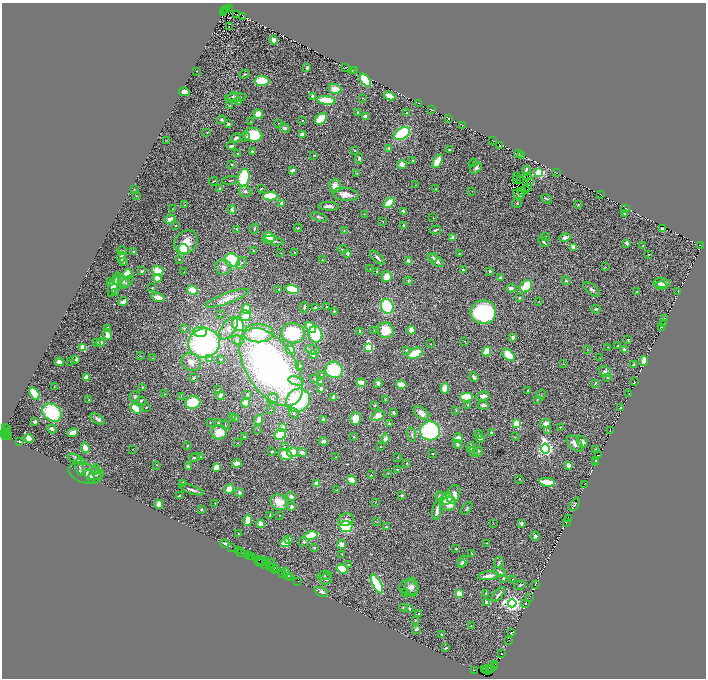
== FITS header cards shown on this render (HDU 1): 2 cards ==
NAXIS1  =                 1408
NAXIS2  =                 1352

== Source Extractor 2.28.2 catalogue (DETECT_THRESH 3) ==
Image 1408 x 1352 px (HDU 1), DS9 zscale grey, zoomed out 1/2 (1 PNG px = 2 x 2 image px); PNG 708 x 680 px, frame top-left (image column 1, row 1351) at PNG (2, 3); each listed source drawn as its Kron ellipse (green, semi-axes under 4 px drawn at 4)
Background 1.01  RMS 0.052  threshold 0.156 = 3 sigma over >= 5 px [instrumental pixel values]
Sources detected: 568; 64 cannot appear on this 1/2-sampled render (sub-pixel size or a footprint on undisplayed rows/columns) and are neither listed nor drawn; of the other 504, the 500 brightest by FLUX_AUTO listed and drawn (4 fainter detections omitted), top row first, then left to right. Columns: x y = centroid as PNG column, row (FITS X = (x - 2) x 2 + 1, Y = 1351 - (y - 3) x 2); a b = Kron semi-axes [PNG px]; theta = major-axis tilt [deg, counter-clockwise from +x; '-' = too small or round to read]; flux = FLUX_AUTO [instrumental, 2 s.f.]
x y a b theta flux
227 9 2 2 - 490
229 9 3 2 - 1900
225 10 4 3 - 690
223 12 2 1 - 150
237 14 2 1 - 4.5
243 17 2 1 - 4
229 27 2 1 - 22
274 40 4 3 - 73
346 67 3 1 - 4.7
307 68 3 3 - 19
197 71 2 1 - 2.6
352 71 3 2 - 6.8
354 71 3 1 - 5.7
245 74 5 2 - 10
365 80 7 4 -54 650
262 81 7 5 -2 320
335 89 7 5 -19 160
184 92 5 3 - 160
233 96 5 3 - 14
390 96 6 3 -27 100
236 97 10 3 4 33
312 97 4 2 - 52
362 98 4 2 - 4.9
326 100 9 4 -6 420
238 101 3 3 - 18
418 103 3 2 - 2.9
230 105 3 3 - 9.5
432 110 4 1 - 3.4
358 113 3 2 - 17
406 113 2 2 - 11
258 114 5 4 - 110
366 116 2 2 - 190
321 119 7 4 44 270
448 119 2 1 - 3.7
221 120 4 3 - 17
302 120 2 2 - 14
251 122 3 2 - 4.1
278 123 2 1 - 2.3
228 124 3 3 - 21
462 125 3 1 - 3.9
285 128 6 4 -19 23
207 132 2 1 - 3.5
402 133 9 5 33 660
302 134 4 3 - 66
253 135 9 7 -10 390
245 137 5 4 - 19
236 138 5 3 - 31
493 140 2 1 - 2.7
166 141 2 1 - 3.5
500 145 3 1 - 3.7
231 146 4 3 - 24
389 149 3 3 - 29
355 150 3 3 - 8.3
449 150 3 2 - 10
252 151 3 2 - 14
238 153 2 2 - 5.4
518 153 3 1 - 5.8
314 155 4 2 - 8.7
522 155 2 1 - 2.5
359 158 5 3 - 19
413 160 3 3 - 7.4
437 161 7 4 60 160
473 163 4 2 - 5.7
231 164 2 2 - 12
402 164 5 4 - 46
476 168 6 4 40 31
293 170 4 2 - 40
526 171 5 2 - 46
539 172 3 3 - 1100
357 173 4 3 - 6.8
557 173 2 2 - 2.6
517 176 3 1 - 9
244 177 9 5 78 600
527 177 2 1 - 3.2
231 180 8 2 8 13
517 180 4 1 - 3
214 181 4 2 - 9.4
520 181 2 1 - 3.9
530 182 3 2 - 4.6
415 185 3 2 - 4
335 186 7 6 - 71
527 187 3 1 - 2.4
220 188 4 3 - 16
134 189 3 2 - 4.4
261 189 3 2 - 8.7
436 189 2 1 - 3.1
526 190 3 1 - 8.4
245 191 6 5 - 30
472 191 2 2 - 3.8
522 191 4 1 - 11
345 194 13 6 -6 110
519 194 6 2 -34 32
600 194 2 1 - 3
136 196 3 2 - 3.7
270 196 7 3 0 310
547 199 5 2 - 12
282 203 3 2 - 28
389 203 6 4 42 240
517 203 5 2 - 7.3
185 205 2 1 - 6.2
578 205 2 2 - 6.9
329 206 10 3 -2 41
172 208 2 2 - 4.1
232 209 4 3 - 26
626 209 3 1 - 3.1
403 211 4 2 - 25
364 214 3 2 - 6.3
624 214 3 2 - 9
319 217 8 4 -17 20
433 218 2 2 - 3.2
170 219 6 3 21 62
383 222 2 1 - 3.2
175 226 2 2 - 18
404 226 3 2 - 20
298 228 4 2 - 8.3
237 229 4 3 - 14
254 229 5 2 - 11
662 229 3 3 - 28
344 230 3 2 - 6.3
435 230 6 3 15 16
545 236 3 2 - 3.4
269 237 6 4 -31 160
453 237 3 3 - 49
565 237 6 3 13 46
273 241 11 3 -11 38
186 242 13 10 47 150
543 242 6 2 -48 27
627 243 4 3 - 40
643 245 3 2 - 6.9
700 245 3 1 - 3.2
573 247 4 3 - 68
184 249 6 5 - 270
343 249 5 3 - 8.9
122 251 5 2 - 8.8
253 251 4 3 - 8.8
134 252 3 3 - 18
295 252 2 2 - 5.3
281 253 2 1 - 3.7
347 253 3 3 - 37
459 253 4 2 - 5.8
649 254 2 1 - 4.4
121 257 5 3 - 68
377 257 9 3 -43 37
433 257 5 3 - 21
179 259 3 3 - 8.3
232 260 7 6 - 770
322 260 4 3 - 9.9
408 261 4 3 - 25
436 261 9 4 -36 47
124 262 4 3 - 5.7
241 263 7 3 52 18
223 267 8 7 - 47
606 267 2 1 - 2.8
370 269 2 1 - 3.5
463 270 3 3 - 11
141 271 4 3 - 18
158 271 6 5 - 160
490 271 4 3 - 14
184 272 2 1 - 4.6
377 272 3 2 - 15
128 274 5 4 - 230
387 277 5 5 - 120
500 277 4 3 - 15
157 278 4 4 - 73
116 279 6 4 75 15
408 281 4 2 - 7.8
566 281 4 4 - 14
110 282 4 3 - 49
124 282 6 5 - 29
127 282 8 3 44 20
662 283 8 5 -6 75
661 285 5 4 - 38
113 286 11 4 73 69
526 286 7 5 45 400
152 288 2 2 - 5.1
511 288 5 4 - 35
279 289 3 2 - 8.4
292 289 7 4 -15 440
592 289 10 5 -40 31
192 290 6 4 -30 110
636 292 3 2 - 7
678 292 3 1 - 3.6
115 293 4 2 - 6.9
158 297 7 3 -20 100
227 298 22 5 20 110
520 298 3 3 - 8.1
123 301 5 3 - 52
539 301 2 1 - 3.1
387 306 7 6 - 620
304 307 5 3 - 17
326 307 3 3 - 9.1
315 308 4 4 - 24
246 309 5 4 - 130
596 309 4 3 - 12
334 311 4 3 - 11
483 312 13 12 - 1100
220 314 2 1 - 3
245 316 5 5 - 170
665 319 3 2 - 11
663 323 2 1 - 3.3
238 324 7 5 -56 270
311 327 6 3 -53 180
661 327 2 1 - 2.9
107 328 3 3 - 28
184 328 4 3 - 9.2
229 328 13 7 55 78
374 330 2 1 - 3.3
386 330 8 7 - 210
411 330 4 3 - 84
360 331 4 3 - 15
200 332 7 5 0 290
259 333 14 9 0 390
293 333 11 10 - 570
315 334 8 6 -76 620
107 335 5 3 - 92
513 337 4 3 - 34
238 340 6 5 - 38
628 340 2 2 - 6.5
465 341 3 2 - 5.8
101 342 4 4 - 38
97 343 4 3 - 13
204 343 16 15 - 2100
431 344 2 2 - 3.6
617 346 2 1 - 3.9
83 347 3 2 - 340
369 347 3 3 - 770
608 347 2 2 - 3.9
588 349 3 3 - 6.5
290 350 4 3 - 250
312 350 7 4 -17 30
406 350 4 3 - 10
625 350 4 3 - 34
487 352 5 3 - 270
415 353 8 5 24 270
313 355 4 4 - 21
508 355 7 4 -40 190
140 356 2 2 - 3.5
152 358 2 2 - 2.9
600 358 3 2 - 5.8
76 359 3 2 - 34
209 359 3 3 - 21
221 359 3 2 - 16
644 361 5 3 - 120
59 362 4 3 - 59
71 362 2 2 - 4.4
191 362 10 8 -29 88
563 364 2 2 - 3.3
634 365 3 2 - 17
300 366 3 3 - 11
271 367 44 24 -57 4100
334 370 9 8 - 530
605 372 6 5 - 37
321 374 2 2 - 4.5
86 377 4 3 - 53
474 377 5 3 - 27
607 377 4 3 - 10
193 378 4 3 - 16
315 379 3 2 - 9.1
296 381 8 3 -16 26
320 381 3 3 - 15
634 382 2 1 - 4.7
361 383 5 3 - 210
595 383 2 2 - 9.6
378 384 4 4 - 37
401 384 5 3 - 130
54 386 2 1 - 2.7
143 387 4 2 - 9.6
445 388 5 4 - 110
321 389 3 3 - 28
218 390 4 3 - 8.8
528 390 4 2 - 8.2
34 393 6 4 -55 420
629 393 3 2 - 5.7
165 394 3 2 - 4.1
247 394 2 2 - 17
541 394 5 1 - 4.7
220 395 4 3 - 54
135 396 5 5 - 18
181 396 2 2 - 3.5
483 396 6 4 15 49
334 397 3 3 - 79
466 397 6 3 -2 400
272 399 6 5 - 32
385 399 3 2 - 7.5
89 400 3 3 - 8.8
298 400 12 11 - 960
537 400 2 2 - 5.5
141 401 4 3 - 18
193 402 7 6 - 390
246 403 4 4 - 130
374 405 2 2 - 11
468 405 2 2 - 4.7
483 405 6 3 -3 38
146 407 3 3 - 7.3
620 407 3 2 - 11
136 408 6 4 -37 180
271 410 3 3 - 8.3
456 410 3 2 - 6
52 412 10 8 -39 720
294 413 5 4 - 25
393 413 3 2 - 23
421 413 9 5 -32 69
233 416 4 4 - 18
378 416 7 4 30 190
356 418 6 5 - 160
98 419 8 4 -32 39
235 419 3 3 - 28
259 420 6 3 66 91
324 420 4 3 - 33
35 422 3 2 - 52
210 422 3 2 - 5.4
218 423 3 2 - 8.2
546 423 5 4 - 64
389 424 3 3 - 19
517 424 3 3 - 670
226 425 5 2 - 6.6
6 427 4 2 - 250
560 427 3 2 - 8.4
283 428 4 3 - 78
6 429 2 1 - 150
52 429 5 3 - 41
258 430 3 1 - 3.5
548 430 3 3 - 6.9
7 431 2 1 - 67
430 431 10 9 - 1000
610 431 2 1 - 4.7
219 432 7 7 - 170
5 433 5 2 - 150
73 433 5 3 - 77
491 433 4 3 - 12
478 434 4 3 - 21
6 435 2 1 - 46
280 435 6 5 - 310
412 435 7 3 -78 22
8 436 2 2 - 46
244 437 4 3 - 19
354 437 3 2 - 9.8
515 437 3 2 - 4.8
29 438 5 4 - 71
458 438 5 4 - 61
385 439 5 4 - 43
480 439 4 3 - 16
323 441 4 3 - 48
20 442 4 2 - 5.8
582 442 6 5 - 42
238 443 2 1 - 3.5
575 443 9 6 -44 63
457 444 4 3 - 33
187 446 2 2 - 9.9
284 447 3 3 - 9.1
381 447 3 2 - 5.7
471 447 5 3 - 27
85 448 5 3 - 170
133 449 2 1 - 3.2
545 449 5 3 - 3700
595 449 2 2 - 9.4
474 451 5 3 - 14
478 451 5 3 - 13
272 452 3 2 - 12
292 452 5 5 - 210
302 452 5 4 - 40
432 454 2 1 - 6.5
286 455 7 5 -21 160
599 455 2 1 - 2
200 457 4 3 - 13
336 457 3 2 - 4.1
398 457 3 2 - 4.8
194 458 5 3 - 18
76 459 10 4 -24 34
596 460 3 2 - 6.1
595 462 2 1 - 3.5
237 463 5 4 - 65
407 463 3 2 - 5.8
157 465 2 2 - 4.2
568 465 3 3 - 64
79 467 8 3 -77 26
188 467 4 3 - 33
216 467 4 3 - 140
96 469 5 4 - 20
397 469 3 2 - 7.5
85 473 17 9 -17 120
388 473 3 2 - 4
96 475 8 3 22 17
371 475 2 2 - 4.1
90 476 7 4 -66 20
519 479 3 3 - 5.7
352 480 5 4 - 92
547 482 8 3 -7 270
182 483 3 2 - 37
317 484 3 3 - 95
585 484 2 1 - 2.5
229 489 5 4 - 110
192 490 13 3 -17 48
337 490 2 2 - 4.8
239 493 4 3 - 22
453 494 9 6 69 110
402 495 3 3 - 13
179 496 4 3 - 9.2
291 496 5 4 - 35
439 496 4 3 - 9.6
447 499 7 5 45 150
279 502 9 7 -40 170
375 502 2 2 - 3.7
215 503 2 1 - 3
159 504 4 3 - 110
449 504 7 7 - 110
575 504 7 4 62 20
291 507 4 4 - 31
467 508 7 3 53 14
201 510 2 2 - 56
437 511 9 3 83 59
280 515 2 2 - 3.7
270 516 4 3 - 9.5
568 518 3 1 - 2.6
248 520 6 4 83 160
346 520 8 6 21 44
377 522 3 2 - 4.6
566 522 3 1 - 5.3
493 523 2 1 - 2.3
261 524 4 3 - 72
521 524 4 3 - 26
346 526 6 5 - 510
386 527 2 2 - 11
238 534 2 2 - 4.1
311 536 7 4 15 370
535 536 5 4 - 21
289 540 4 3 - 30
304 542 5 5 - 19
285 543 5 4 - 160
487 543 2 1 - 3.1
225 544 4 2 - 22
341 544 4 4 - 63
231 547 2 1 - 92
314 548 4 3 - 8.9
456 548 3 2 - 7
238 551 2 1 - 100
240 552 2 1 - 60
242 552 3 1 - 150
342 554 2 1 - 4.5
471 554 3 2 - 4.3
247 555 3 1 - 120
252 556 2 1 - 70
249 557 3 1 - 160
259 561 5 1 - 370
261 561 6 1 -28 300
265 561 2 1 - 59
463 561 6 4 63 26
499 562 5 4 - 16
261 563 2 1 - 110
270 563 4 2 - 12
461 563 4 3 - 11
265 565 4 1 - 330
349 565 4 2 - 5.5
270 567 2 1 - 140
273 568 4 2 - 360
342 569 6 4 -23 250
276 570 2 1 - 120
285 571 3 2 - 29
500 572 6 3 -28 16
283 573 2 1 - 68
288 576 3 1 - 160
324 576 7 2 4 8
488 576 10 3 7 74
290 577 3 2 - 150
504 578 4 2 - 11
326 579 6 5 - 25
512 579 3 2 - 4.2
298 581 2 1 - 57
377 584 10 4 -62 680
535 584 2 1 - 2.1
520 585 6 2 33 16
412 587 9 6 -87 52
409 588 9 7 -10 54
321 592 6 4 -28 35
406 593 3 2 - 4.8
459 594 3 3 - 380
486 594 4 2 - 12
498 594 9 3 48 24
529 598 3 2 - 3
487 603 2 2 - 240
512 603 4 3 - 4600
526 603 2 2 - 3.6
403 607 4 3 - 9.9
409 609 4 3 - 14
418 613 3 2 - 11
415 621 4 2 - 5.5
471 626 3 2 - 4.6
416 629 3 2 - 26
512 633 3 2 - 6.2
441 634 2 2 - 23
508 640 2 1 - 2.2
446 648 4 2 - 8.8
502 654 2 1 - 4.3
495 664 2 1 - 58
494 667 4 2 - 190
484 669 4 1 - 120
492 669 3 1 - 160
475 670 2 1 - 71
487 670 5 2 - 1400
490 670 2 1 - 67
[4 fainter detections neither listed nor drawn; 64 sub-pixel or undisplayed-footprint detections neither listed nor drawn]